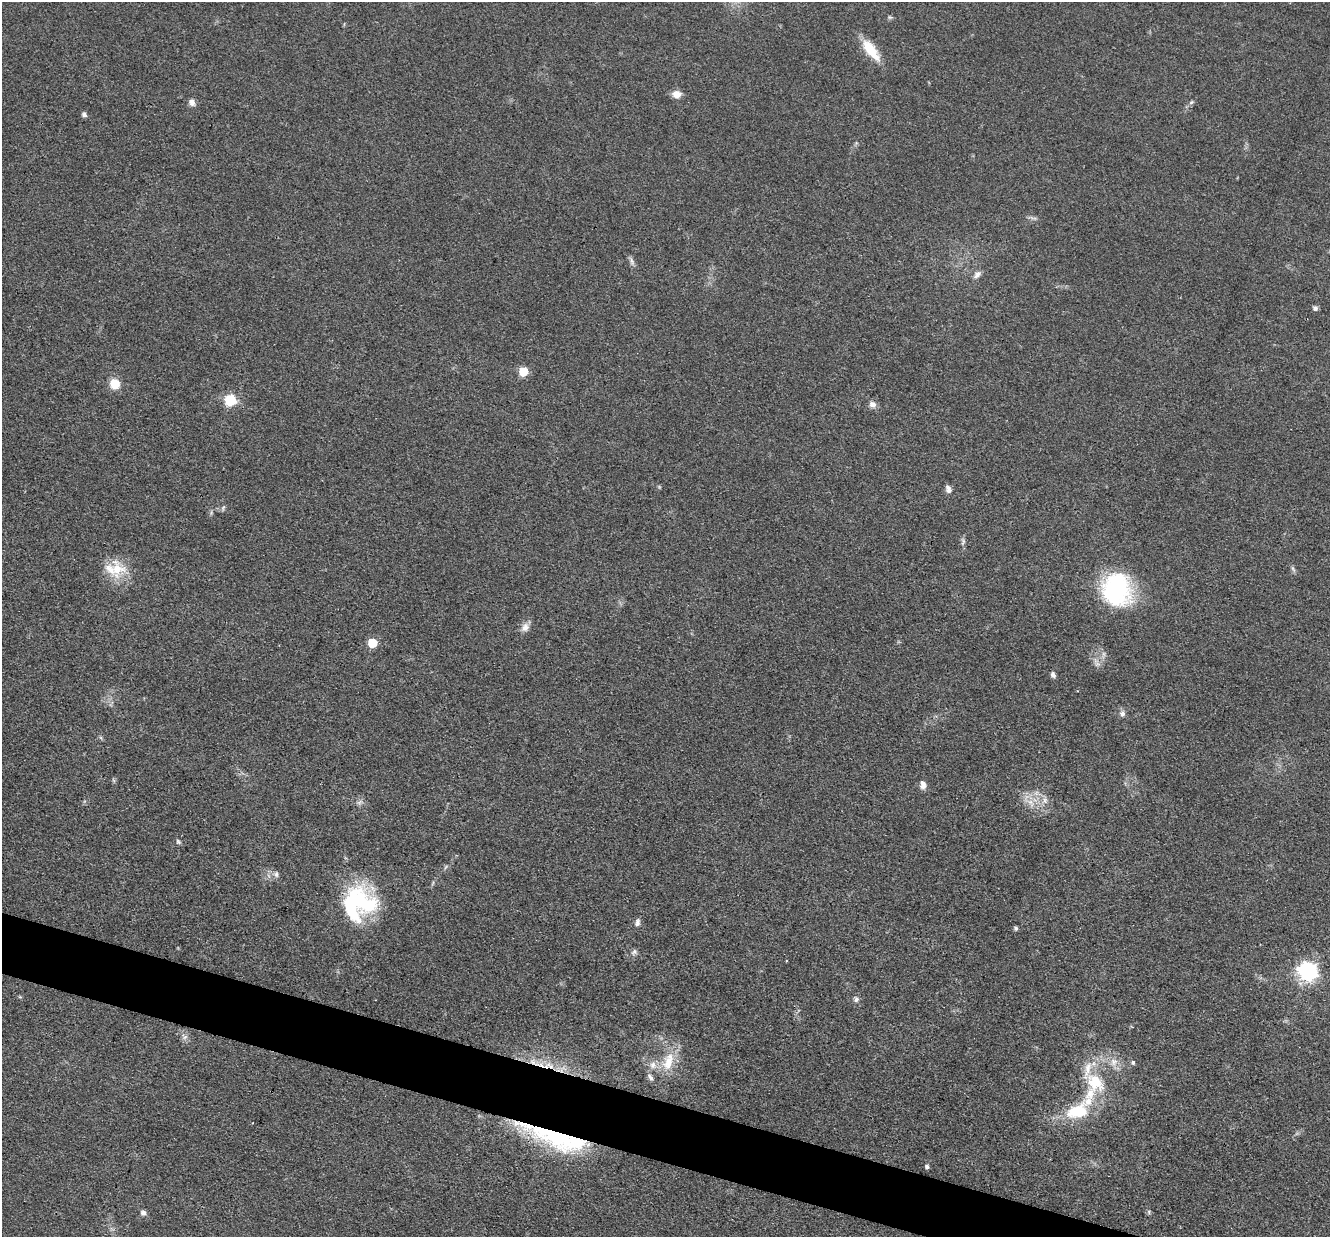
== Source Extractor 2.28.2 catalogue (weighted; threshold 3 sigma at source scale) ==
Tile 6 of 4 x 4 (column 2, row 2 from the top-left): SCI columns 1329-2656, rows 2729-3963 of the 5312 x 5329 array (HDU 1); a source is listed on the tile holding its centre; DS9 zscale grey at full resolution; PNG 1332 x 1239 px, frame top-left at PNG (2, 2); no overlay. Shown black and unused: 4% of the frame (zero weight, under 3 of 4 exposures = <1% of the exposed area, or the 3 px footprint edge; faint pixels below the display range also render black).
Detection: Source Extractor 2.28.2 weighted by HDU 2 'WHT'; one run over the whole footprint, this tile lists its part. Background 0.0619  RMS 0.0059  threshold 0.0267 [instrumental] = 3 sigma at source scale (4.5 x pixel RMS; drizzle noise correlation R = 1.50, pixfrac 1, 0.05/0.05 arcsec/px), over >= 5 px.
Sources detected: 55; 2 inside a brighter object's white glare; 1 cosmic-ray / hot-pixel residue — not listed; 5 inside a brighter listed object's ellipse — not listed separately; the other 47 listed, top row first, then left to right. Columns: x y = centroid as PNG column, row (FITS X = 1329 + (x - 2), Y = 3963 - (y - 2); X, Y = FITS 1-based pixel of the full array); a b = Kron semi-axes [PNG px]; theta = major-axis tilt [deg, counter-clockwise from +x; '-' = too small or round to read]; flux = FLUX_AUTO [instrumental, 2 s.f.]
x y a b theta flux
871 50 29 11 -52 16
677 94 11 8 2 4.8
192 102 8 7 - 3.1
1191 102 7 5 44 1.2
84 115 6 6 - 1.6
632 262 12 5 -75 2
977 274 12 7 43 2.8
1315 308 6 6 - 1.7
523 371 6 5 - 24
114 384 10 9 - 11
230 400 6 6 - 56
872 404 10 8 -38 2.9
948 489 10 6 -75 2.6
223 507 8 4 67 1
963 542 8 4 72 1.5
117 569 25 20 14 17
1293 569 9 5 -63 1.3
1117 590 37 32 -76 66
525 627 12 10 64 3.9
372 643 6 6 - 24
1053 675 7 5 -70 1.9
1122 713 8 7 - 2.3
923 785 10 6 -86 3.4
1045 800 9 4 -82 2
359 802 10 5 33 1.7
1031 803 13 7 -59 5.1
178 842 8 5 -49 1.2
276 874 9 5 -81 1.7
363 902 47 27 -44 56
637 922 10 6 78 2.1
1016 928 4 4 - 1.3
634 952 9 6 53 1.8
1308 971 8 7 - 260
856 999 8 6 -85 1.9
185 1037 8 5 44 1.7
668 1062 29 13 72 15
1114 1062 12 10 48 5.6
1133 1062 6 5 - 1.2
547 1065 14 5 24 4.4
653 1065 11 10 - 4.8
650 1077 11 6 -54 2.2
1095 1082 31 21 -48 25
1078 1111 23 15 16 27
554 1136 65 28 -25 81
927 1166 4 4 - 1.6
1149 1212 6 4 -73 0.91
143 1213 6 5 - 2.4
Overlapping masked pixels (flux is a lower limit): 3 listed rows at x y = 1117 590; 547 1065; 554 1136